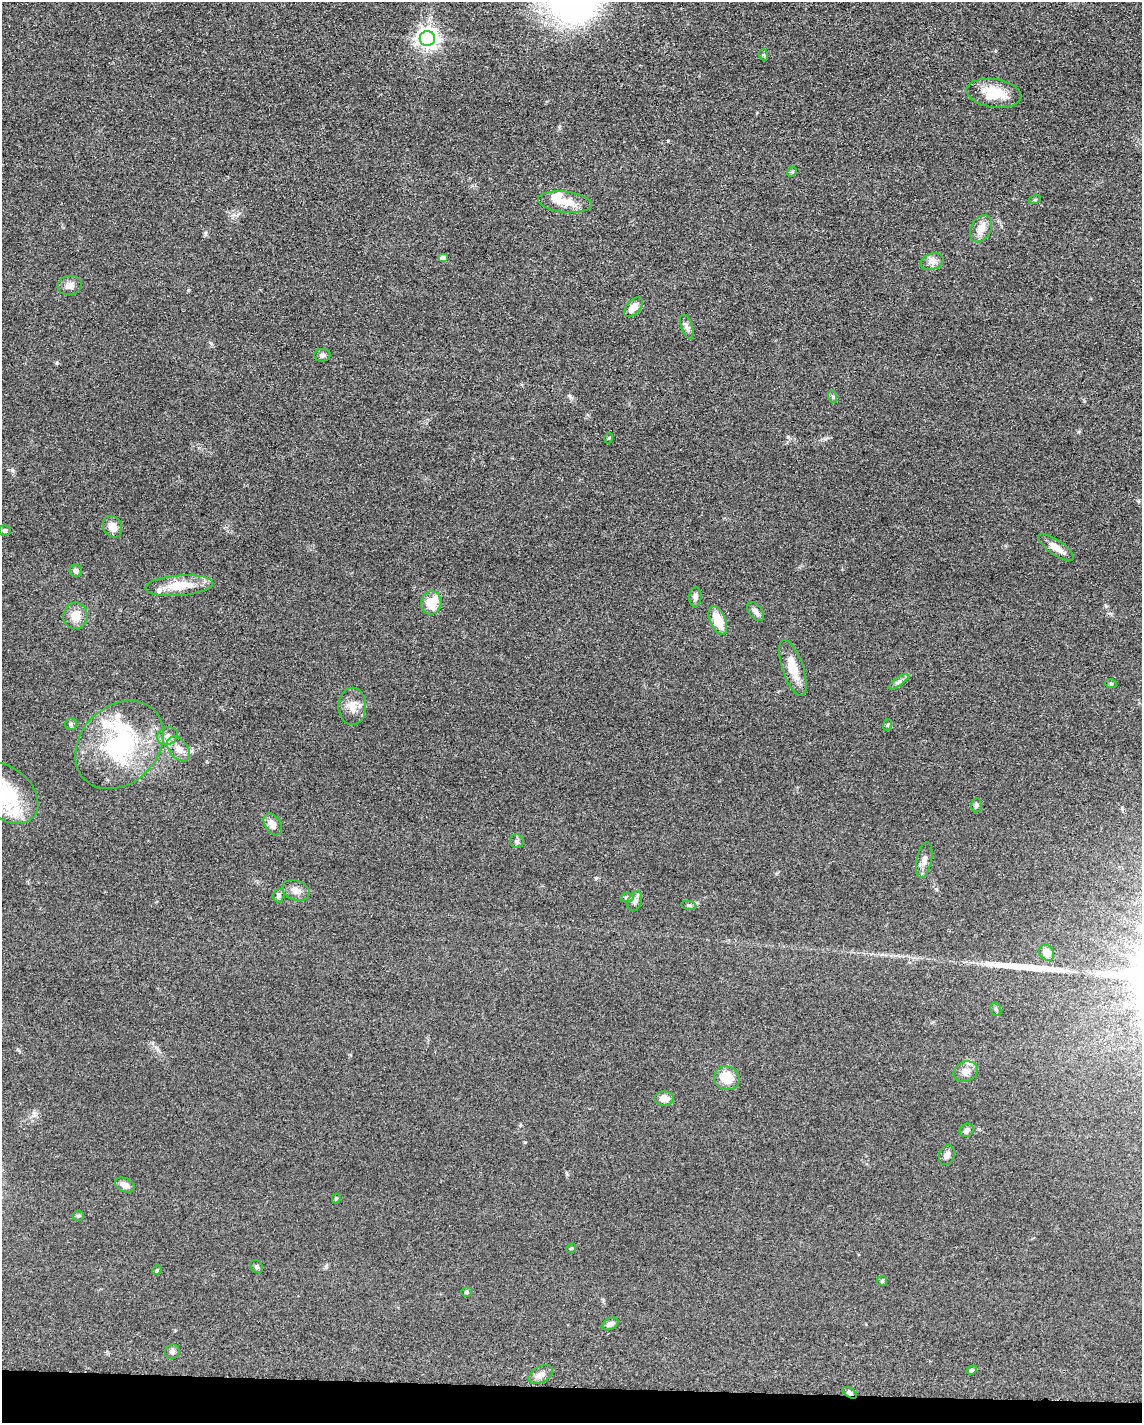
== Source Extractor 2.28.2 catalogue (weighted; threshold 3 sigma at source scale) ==
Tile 11 of 4 x 3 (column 3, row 3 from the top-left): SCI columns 2298-3437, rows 229-1649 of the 4592 x 4659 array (HDU 1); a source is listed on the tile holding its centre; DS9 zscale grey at full resolution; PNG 1144 x 1425 px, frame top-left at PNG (2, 2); each listed source drawn as its Kron ellipse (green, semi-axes under 4 px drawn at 4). Shown black and unused: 2% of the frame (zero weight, under 3 of 5 exposures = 4% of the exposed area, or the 3 px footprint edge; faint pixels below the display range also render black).
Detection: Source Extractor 2.28.2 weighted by HDU 2 'WHT'; one run over the whole footprint, this tile lists its part. Background 0.0477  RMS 0.0055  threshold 0.0247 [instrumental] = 3 sigma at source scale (4.5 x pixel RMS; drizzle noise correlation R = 1.50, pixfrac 1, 0.05/0.05 arcsec/px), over >= 5 px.
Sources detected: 72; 1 long thin detection or spike segment (spike, bleed or trail) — neither listed nor drawn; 7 inside a brighter listed object's ellipse — not listed separately; the other 64 listed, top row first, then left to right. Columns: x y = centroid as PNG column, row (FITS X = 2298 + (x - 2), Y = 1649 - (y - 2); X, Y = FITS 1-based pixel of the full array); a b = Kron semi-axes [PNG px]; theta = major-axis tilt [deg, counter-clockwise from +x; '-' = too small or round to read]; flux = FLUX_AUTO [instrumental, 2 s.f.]
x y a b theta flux
427 38 8 7 - 320
764 55 6 4 -70 0.71
994 93 28 14 -8 16
792 172 5 4 - 0.7
1035 199 6 4 20 0.59
565 202 27 10 -6 9.4
981 229 14 10 62 5.9
443 258 5 4 - 3.7
932 262 12 8 20 3
70 285 12 9 8 3.2
633 307 11 6 48 5.7
687 327 13 5 -72 2
322 355 8 6 1 1.6
833 397 6 4 -71 0.76
609 438 5 3 - 0.5
112 527 11 9 -60 5.1
5 530 6 5 - 1.1
1056 547 21 7 -35 5.1
76 571 6 6 - 2
179 586 34 10 5 14
695 597 10 6 85 2.2
431 603 12 10 77 12
756 612 11 6 -51 2.4
75 616 13 12 - 7.2
718 620 15 7 -66 11
793 668 29 10 -71 10
899 682 11 3 35 1.4
1111 684 6 3 -19 0.58
352 706 19 14 90 6.3
71 724 6 6 - 1.1
887 725 6 3 71 0.61
168 736 10 8 23 3.1
119 745 49 38 45 68
179 749 14 9 -50 4.6
6 793 37 25 -41 33
976 805 7 5 84 1.2
273 824 12 8 -59 4.3
517 841 7 7 - 1.3
924 860 18 7 79 3.1
296 890 14 9 -21 3.8
279 895 7 5 74 1.6
627 897 7 4 1 0.91
635 901 10 6 69 2.2
689 905 7 3 -8 0.83
1047 953 8 7 - 4.9
996 1009 7 5 -68 0.85
966 1072 12 10 20 3.5
727 1078 13 11 -26 10
664 1099 10 7 -1 5
967 1130 7 6 - 2
947 1155 10 7 69 2.4
125 1185 10 7 -22 3.4
336 1199 5 4 - 0.64
78 1216 5 5 - 0.77
571 1248 5 4 - 0.61
257 1267 7 5 -43 1.2
157 1270 5 4 - 0.58
882 1281 5 5 - 0.77
467 1292 5 4 - 0.73
610 1324 9 5 26 2.2
172 1352 7 7 - 2
972 1370 5 4 - 0.95
541 1374 13 8 28 3.8
849 1393 8 4 -32 1.3
Overlapping masked pixels (flux is a lower limit): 1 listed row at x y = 849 1393
Isophote crosses this tile's border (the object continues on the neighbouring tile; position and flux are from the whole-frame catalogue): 1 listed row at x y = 6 793
Unlisted compact peaks at least as high as the median listed source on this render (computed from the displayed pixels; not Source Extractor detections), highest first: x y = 12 470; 205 234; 57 363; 596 878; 788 437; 668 141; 570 396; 525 1142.